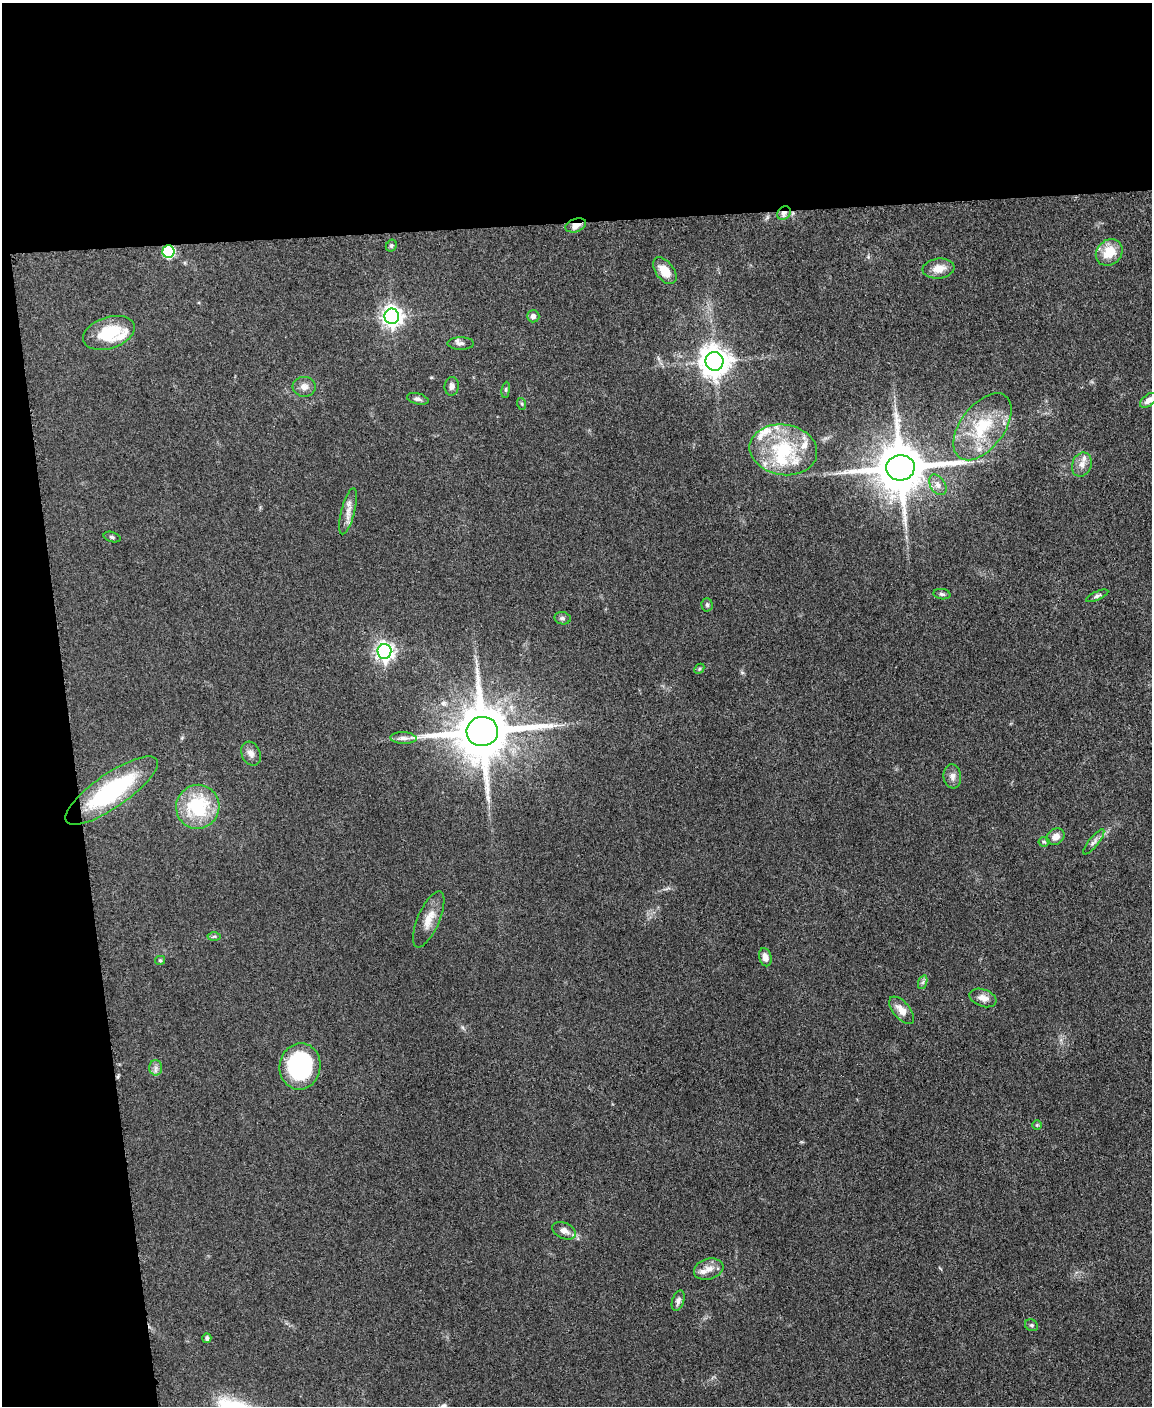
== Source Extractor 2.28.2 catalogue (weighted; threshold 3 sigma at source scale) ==
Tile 1 of 4 x 3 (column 1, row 1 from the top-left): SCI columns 5-1154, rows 3054-4457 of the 4611 x 4593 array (HDU 1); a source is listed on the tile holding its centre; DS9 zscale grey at full resolution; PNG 1154 x 1408 px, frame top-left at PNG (2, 3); each listed source drawn as its Kron ellipse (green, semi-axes under 4 px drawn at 4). Shown black and unused: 21% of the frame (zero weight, under 3 of 5 exposures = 1% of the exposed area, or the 3 px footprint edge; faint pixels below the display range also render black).
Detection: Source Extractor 2.28.2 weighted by HDU 2 'WHT'; one run over the whole footprint, this tile lists its part. Background 0.0653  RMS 0.0062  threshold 0.0278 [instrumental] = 3 sigma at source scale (4.5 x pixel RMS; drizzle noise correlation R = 1.50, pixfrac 1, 0.05/0.05 arcsec/px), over >= 5 px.
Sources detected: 63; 8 inside a brighter listed object's ellipse — not listed separately; the other 55 listed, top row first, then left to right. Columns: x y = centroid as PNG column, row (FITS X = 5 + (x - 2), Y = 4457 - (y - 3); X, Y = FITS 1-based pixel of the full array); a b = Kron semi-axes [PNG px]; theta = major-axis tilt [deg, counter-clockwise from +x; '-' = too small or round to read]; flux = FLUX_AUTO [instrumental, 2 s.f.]
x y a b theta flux
784 213 7 6 - 3.3
576 225 11 6 20 4.9
391 246 6 5 - 1.2
168 252 6 6 - 65
1109 252 14 12 42 13
939 269 16 10 7 7.1
665 271 15 9 -52 11
392 316 8 7 - 350
533 316 6 6 - 2.5
109 333 27 15 18 25
461 343 13 6 0 2.5
714 361 9 9 - 910
452 386 9 7 83 2.7
304 387 11 10 - 4.1
506 390 8 4 82 1.1
418 399 11 5 -13 1.7
1148 400 10 5 38 3.1
522 404 6 4 -71 0.88
982 427 38 22 53 33
783 450 34 25 -9 43
1082 465 12 9 69 4.4
900 468 14 13 - 3700
938 485 11 7 -58 3.5
348 511 24 7 75 5.5
112 537 8 5 -16 1.2
942 594 8 5 -8 1.4
1097 596 12 4 24 1.7
707 605 7 5 -88 1.2
562 618 8 6 -8 1.6
384 652 7 7 - 260
699 669 6 4 47 0.85
482 731 16 14 11 4300
403 738 13 6 -3 2.6
251 754 12 9 -63 3.7
952 776 12 8 -82 3.6
111 791 55 17 35 70
198 807 22 21 - 43
1056 837 9 7 33 4.6
1044 842 5 5 - 0.94
1094 842 15 5 51 2.5
429 919 30 11 66 9.2
214 936 6 4 1 1
765 957 9 6 -75 3.9
160 960 5 4 - 0.88
923 982 7 4 71 1.3
983 998 14 8 -19 4.7
902 1010 16 8 -49 6.7
300 1066 23 20 80 77
156 1068 7 6 - 2.2
1037 1125 5 5 - 0.76
564 1231 12 8 -24 4
709 1269 15 10 16 5.5
678 1301 11 6 72 2.3
1031 1325 7 5 -29 1.2
207 1338 5 4 - 1.4
Overlapping masked pixels (flux is a lower limit): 3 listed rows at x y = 784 213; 576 225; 168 252
Isophote crosses this tile's border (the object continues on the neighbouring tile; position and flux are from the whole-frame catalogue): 1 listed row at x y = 1148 400